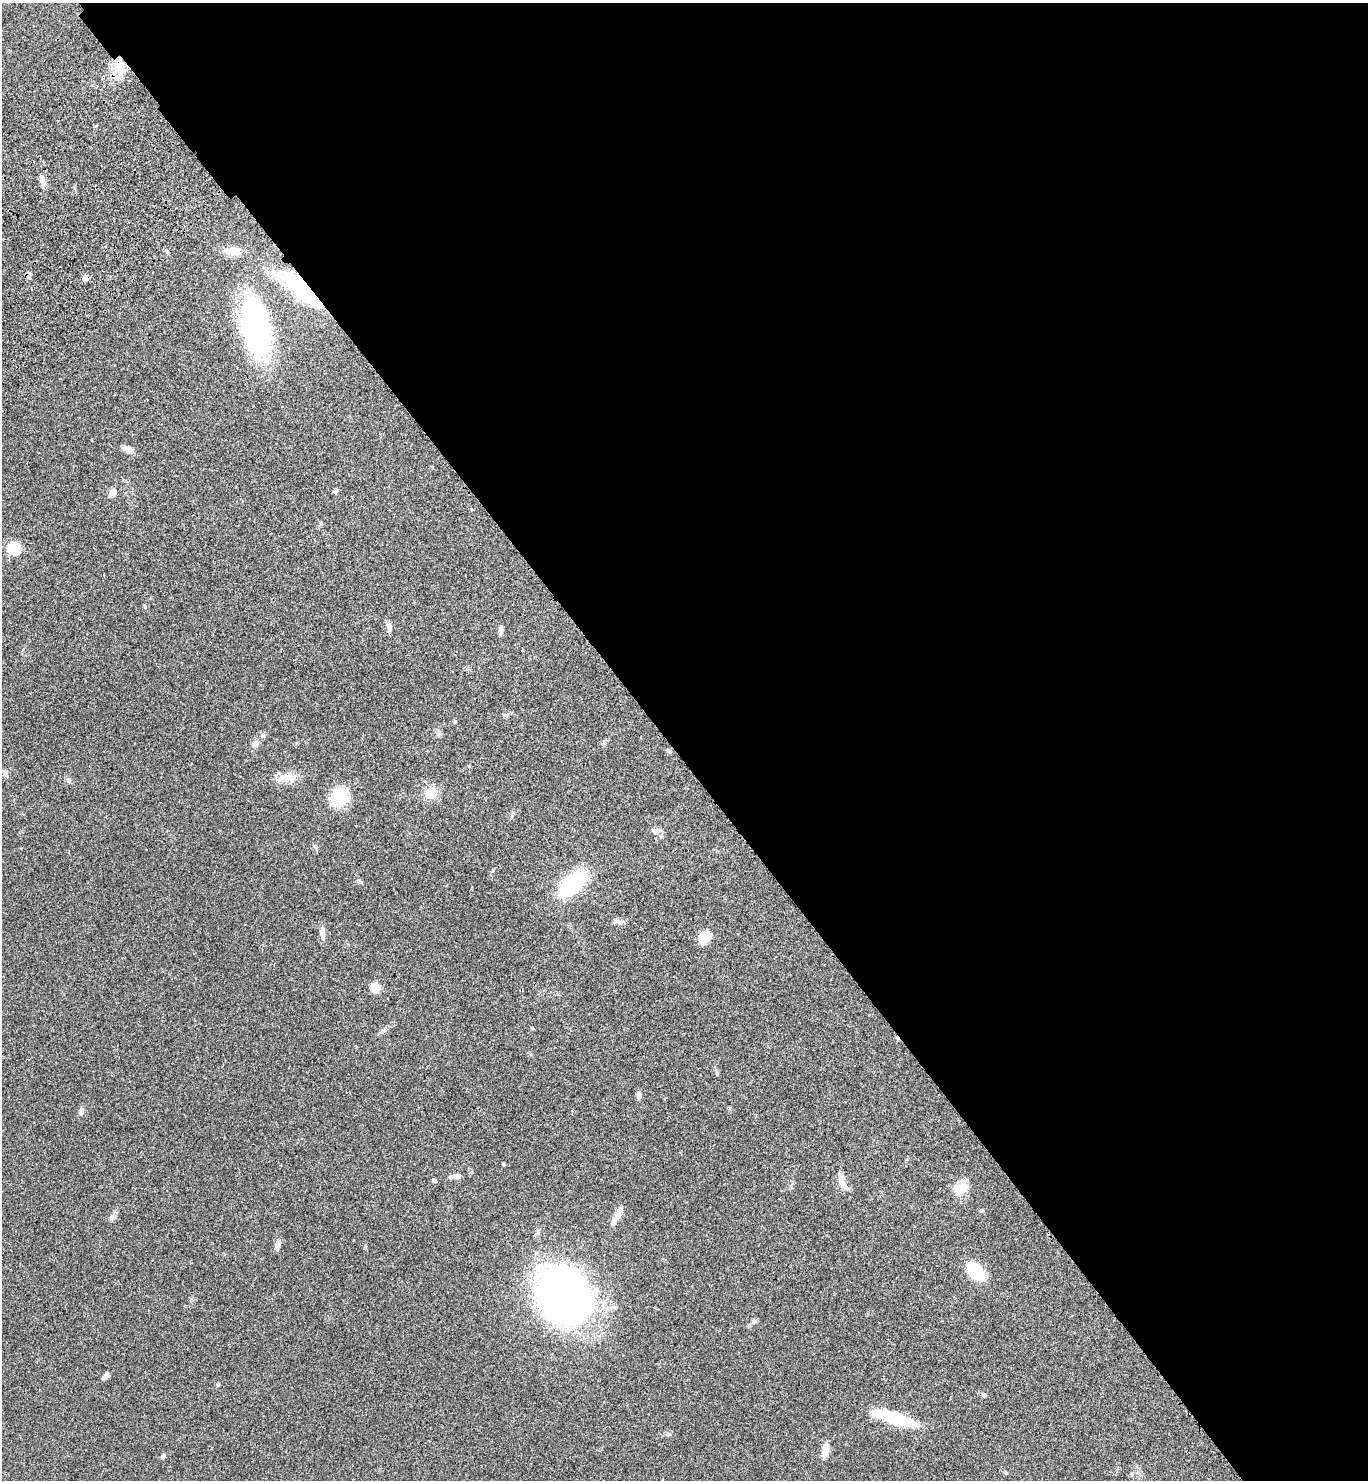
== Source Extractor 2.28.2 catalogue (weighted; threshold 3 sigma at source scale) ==
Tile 8 of 4 x 4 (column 4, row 2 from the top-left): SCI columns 4344-5709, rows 3058-4535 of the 6096 x 6112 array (HDU 1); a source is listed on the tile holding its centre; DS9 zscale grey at full resolution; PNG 1370 x 1482 px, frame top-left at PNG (2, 3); no overlay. Shown black and unused: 51% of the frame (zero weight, under 3 of 4 exposures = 6% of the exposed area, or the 3 px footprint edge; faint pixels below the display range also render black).
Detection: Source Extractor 2.28.2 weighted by HDU 2 'WHT'; one run over the whole footprint, this tile lists its part. Background 0.047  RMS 0.0053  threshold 0.024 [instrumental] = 3 sigma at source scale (4.5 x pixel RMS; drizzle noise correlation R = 1.50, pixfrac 1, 0.05/0.05 arcsec/px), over >= 5 px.
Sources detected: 56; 2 inside a brighter object's white glare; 1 cosmic-ray / hot-pixel residue — not listed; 2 inside a brighter listed object's ellipse — not listed separately; the other 51 listed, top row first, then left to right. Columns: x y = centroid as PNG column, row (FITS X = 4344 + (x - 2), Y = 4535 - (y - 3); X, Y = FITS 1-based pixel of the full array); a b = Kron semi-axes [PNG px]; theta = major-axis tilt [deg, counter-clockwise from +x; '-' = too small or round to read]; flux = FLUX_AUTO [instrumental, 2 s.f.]
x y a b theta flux
118 67 23 14 -44 10
42 178 9 7 -89 2.5
233 251 20 9 -6 6.7
167 252 7 4 -66 0.86
85 278 7 7 - 2.2
307 292 45 19 -40 52
256 327 56 21 -79 160
128 450 14 7 -22 3.4
335 491 5 5 - 1.1
113 492 8 8 - 3.2
14 548 6 6 - 51
389 627 16 5 -85 2.4
501 630 13 5 89 1.6
505 715 11 5 13 1.3
439 735 8 6 22 1.2
604 743 7 4 72 0.89
255 744 11 9 50 2.4
669 751 7 4 -31 0.95
469 766 5 3 - 0.42
5 773 12 5 -79 1.6
286 777 28 12 5 7.7
68 780 7 7 - 1.4
431 793 11 10 - 11
339 797 15 13 81 24
656 830 14 7 -3 2
315 846 7 4 -53 0.98
359 881 10 5 -29 1.1
573 884 37 18 43 35
620 922 12 6 -21 1.9
322 933 18 6 -86 3.2
705 937 13 10 36 10
375 988 9 8 - 6.8
717 1073 6 4 -72 0.73
639 1095 8 6 82 1.9
81 1111 9 7 79 1.9
457 1176 13 6 -6 2.4
434 1180 5 4 - 1.5
843 1184 25 8 -60 4.5
960 1189 22 13 25 8.2
981 1211 5 4 - 0.63
618 1213 21 8 62 4.9
112 1216 9 6 72 1.6
277 1245 12 6 79 2.6
976 1271 17 10 -48 33
563 1296 40 34 -61 390
754 1321 7 6 - 1.3
105 1375 12 5 50 1.9
984 1395 6 5 - 0.92
894 1418 45 11 -17 27
825 1450 17 8 89 4.2
163 1456 7 5 64 0.99
Overlapping masked pixels (flux is a lower limit): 2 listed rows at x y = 85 278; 307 292
Unlisted compact peaks at least as high as the median listed source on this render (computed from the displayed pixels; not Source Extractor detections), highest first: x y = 503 1164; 384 1030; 455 721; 145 607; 669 1434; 532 1028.